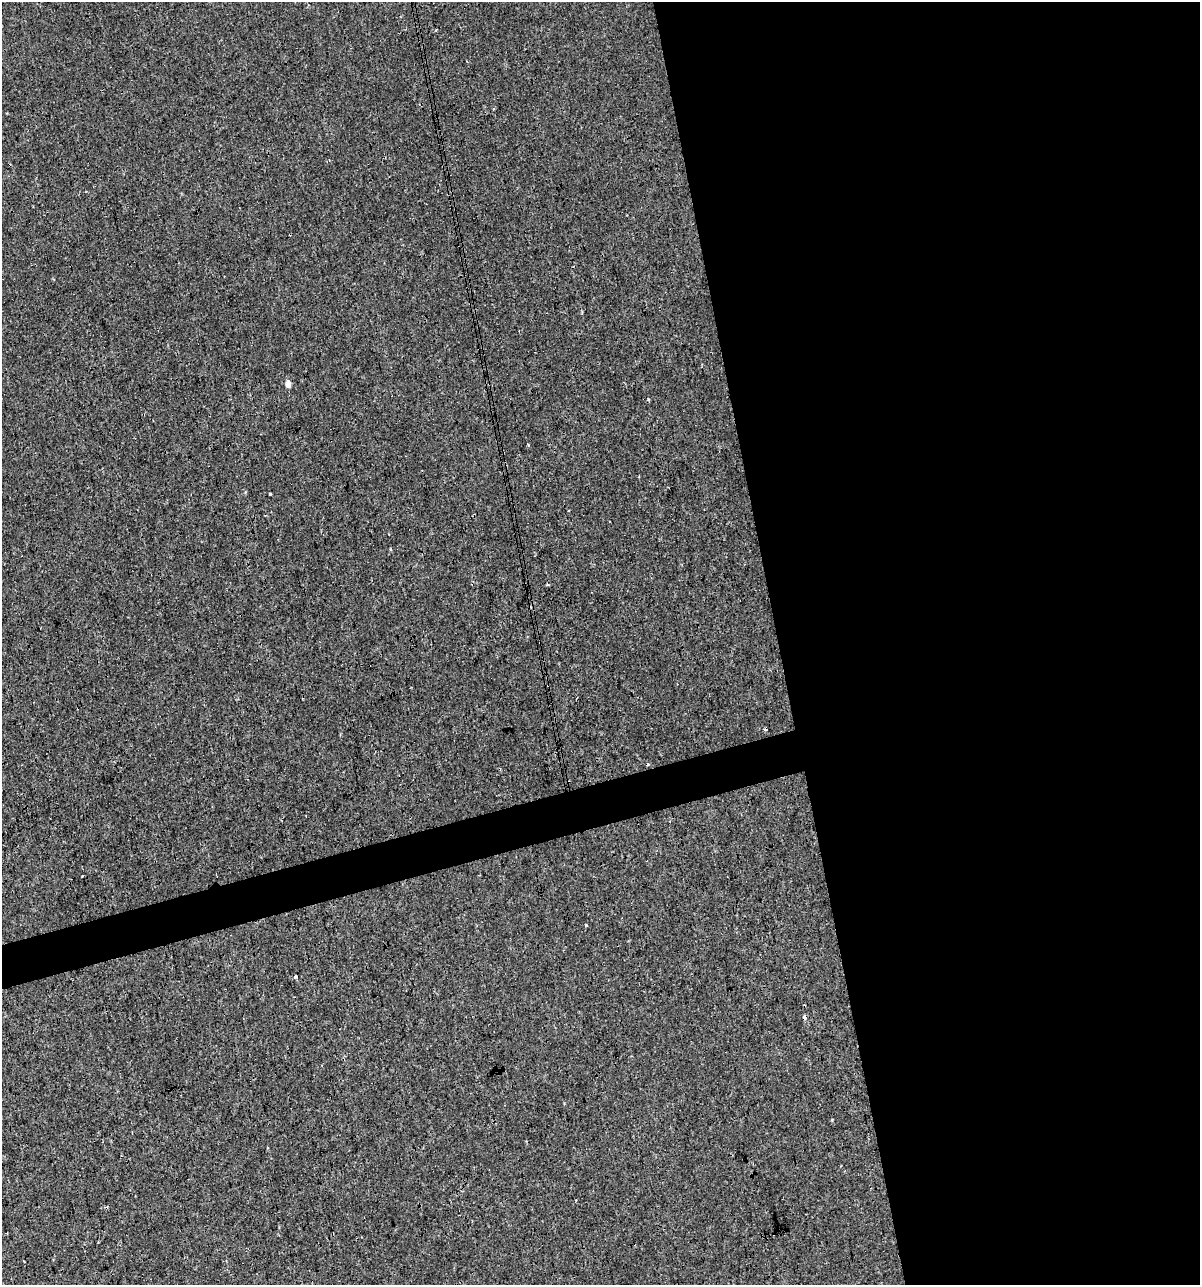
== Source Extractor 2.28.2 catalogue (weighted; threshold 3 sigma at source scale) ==
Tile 8 of 4 x 4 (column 4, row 2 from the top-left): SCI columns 3638-4835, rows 2567-3849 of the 4930 x 5132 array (HDU 1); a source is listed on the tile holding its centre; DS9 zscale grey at full resolution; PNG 1202 x 1287 px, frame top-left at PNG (2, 2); no overlay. Shown black and unused: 38% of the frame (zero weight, under 3 of 4 exposures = <1% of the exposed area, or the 3 px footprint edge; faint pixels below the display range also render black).
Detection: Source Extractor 2.28.2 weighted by HDU 2 'WHT'; one run over the whole footprint, this tile lists its part. Background 2.15e-04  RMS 0.0017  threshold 0.00763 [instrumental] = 3 sigma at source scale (4.5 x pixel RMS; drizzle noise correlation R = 1.50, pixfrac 1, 0.0396/0.0396 arcsec/px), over >= 5 px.
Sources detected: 15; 4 cosmic-ray / hot-pixel residue — not listed; the other 11 listed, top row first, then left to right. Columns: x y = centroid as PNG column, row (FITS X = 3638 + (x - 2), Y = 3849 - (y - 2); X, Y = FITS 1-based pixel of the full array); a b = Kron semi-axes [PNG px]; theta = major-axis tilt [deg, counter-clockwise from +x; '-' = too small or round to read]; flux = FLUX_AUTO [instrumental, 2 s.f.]
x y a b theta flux
288 384 5 4 - 1.7
528 445 3 2 - 0.22
270 494 2 2 - 0.16
390 550 3 3 - 0.32
548 584 3 3 - 0.42
540 642 3 3 - 1.6
83 875 3 3 - 0.24
586 925 3 3 - 0.19
295 976 3 3 - 0.44
805 1017 6 4 75 0.41
576 1200 3 2 - 0.13
Overlapping masked pixels (flux is a lower limit): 2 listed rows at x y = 540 642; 805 1017